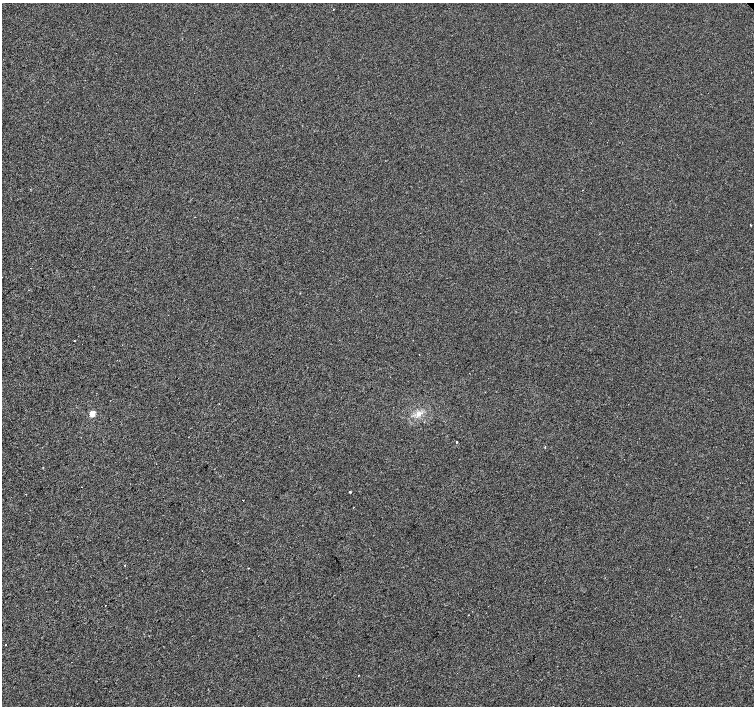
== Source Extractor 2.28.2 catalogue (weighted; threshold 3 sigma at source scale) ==
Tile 7 of 4 x 4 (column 3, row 2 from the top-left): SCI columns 3014-4517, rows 3028-4435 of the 6021 x 5991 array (HDU 1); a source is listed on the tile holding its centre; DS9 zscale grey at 2 x 2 block average (1 PNG px = mean of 2 x 2 image px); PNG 756 x 708 px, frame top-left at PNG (2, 3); no overlay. Shown black and unused: <1% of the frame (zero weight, under 2 of 3 exposures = <1% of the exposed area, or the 3 px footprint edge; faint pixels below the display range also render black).
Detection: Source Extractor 2.28.2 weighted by HDU 2 'WHT'; one run over the whole footprint, this tile lists its part. Background -2.44e-04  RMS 0.0042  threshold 0.0187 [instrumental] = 3 sigma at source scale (4.5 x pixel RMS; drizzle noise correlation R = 1.50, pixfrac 1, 0.0396/0.0396 arcsec/px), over >= 5 px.
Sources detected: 15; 2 cosmic-ray / hot-pixel residue — not listed; the other 13 listed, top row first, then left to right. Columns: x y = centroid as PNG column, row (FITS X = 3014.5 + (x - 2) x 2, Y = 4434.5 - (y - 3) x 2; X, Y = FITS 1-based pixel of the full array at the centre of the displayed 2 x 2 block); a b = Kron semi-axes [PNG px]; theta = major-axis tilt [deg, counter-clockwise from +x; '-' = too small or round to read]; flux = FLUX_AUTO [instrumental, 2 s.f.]
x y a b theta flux
333 9 2 2 - 0.79
750 225 2 2 - 0.55
74 341 2 2 - 0.46
92 414 3 2 - 24
419 414 5 5 - 3.6
545 447 2 2 - 0.5
350 492 2 2 - 2.1
243 500 2 2 - 1.4
125 565 2 2 - 0.59
202 571 2 2 - 0.29
106 605 2 2 - 1.3
6 645 2 2 - 2
358 676 2 2 - 1.5
Diffuse or blended objects may show on this block-average render without a row.